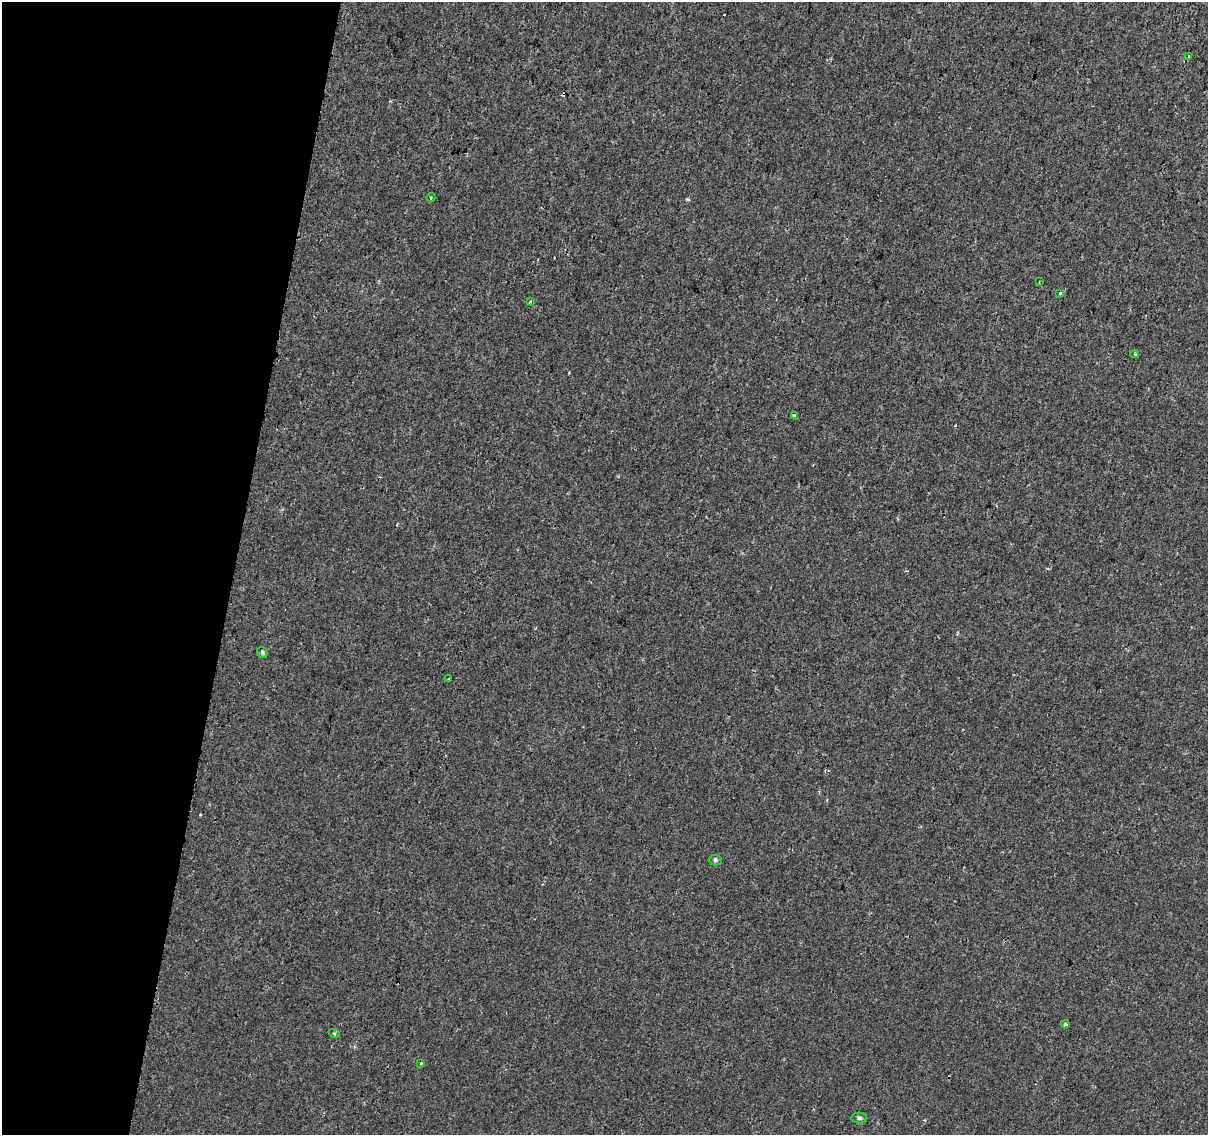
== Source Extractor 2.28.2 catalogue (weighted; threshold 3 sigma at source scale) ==
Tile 9 of 4 x 4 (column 1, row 3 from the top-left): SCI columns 25-1230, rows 1417-2549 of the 4868 x 5159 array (HDU 1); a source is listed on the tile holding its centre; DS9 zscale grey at full resolution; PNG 1210 x 1137 px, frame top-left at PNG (2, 2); each listed source drawn as its Kron ellipse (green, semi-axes under 4 px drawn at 4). Shown black and unused: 19% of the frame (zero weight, under 2 of 3 exposures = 3% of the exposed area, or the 3 px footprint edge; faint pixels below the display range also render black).
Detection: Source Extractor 2.28.2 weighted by HDU 2 'WHT'; one run over the whole footprint, this tile lists its part. Background 1.45e-04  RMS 0.0039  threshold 0.0174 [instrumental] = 3 sigma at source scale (4.5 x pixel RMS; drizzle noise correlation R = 1.50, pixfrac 1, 0.0396/0.0396 arcsec/px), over >= 5 px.
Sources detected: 15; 1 cosmic-ray / hot-pixel residue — neither listed nor drawn; the other 14 listed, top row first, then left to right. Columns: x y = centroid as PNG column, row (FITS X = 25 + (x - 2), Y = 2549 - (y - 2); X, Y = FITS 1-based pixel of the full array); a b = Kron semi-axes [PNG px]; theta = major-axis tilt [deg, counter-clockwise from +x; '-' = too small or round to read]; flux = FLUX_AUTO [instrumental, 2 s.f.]
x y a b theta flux
1189 57 3 3 - 0.88
431 197 4 3 - 0.34
1039 282 2 2 - 0.26
1060 293 3 3 - 1.7
530 301 3 3 - 2
1135 354 4 3 - 0.57
794 415 4 3 - 2.3
262 652 6 4 -61 0.6
449 679 3 2 - 0.66
715 860 6 5 - 0.62
1065 1024 4 3 - 0.67
334 1033 6 3 -19 0.42
421 1064 3 3 - 0.5
859 1118 8 5 -1 0.83